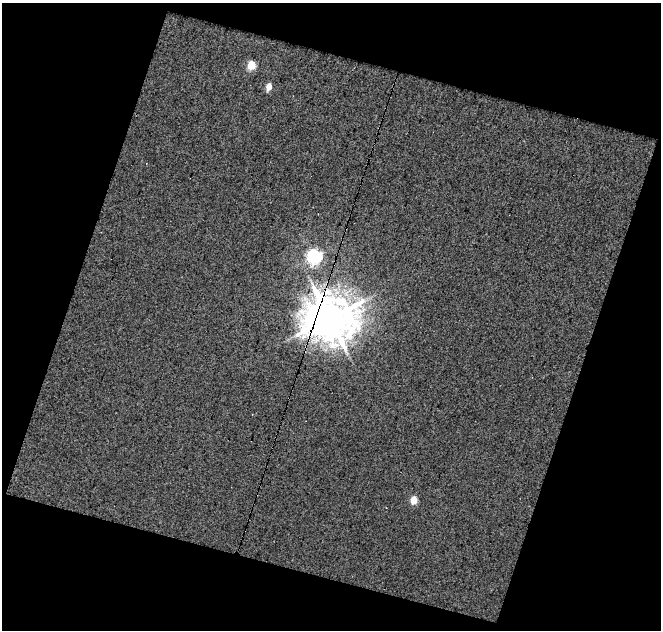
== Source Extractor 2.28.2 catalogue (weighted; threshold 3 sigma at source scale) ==
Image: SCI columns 1-659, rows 25-652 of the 659 x 677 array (HDU 1 of 3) = the unmasked area's bounding box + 8 px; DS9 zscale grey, full resolution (1 PNG px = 1 image px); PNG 663 x 632 px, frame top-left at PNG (2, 3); no overlay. Shown black and unused: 38% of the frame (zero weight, under 5 of 10 exposures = <1% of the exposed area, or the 3 px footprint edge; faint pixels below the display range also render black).
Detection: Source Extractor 2.28.2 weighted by HDU 2 'WHT'. Background 0.00392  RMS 0.0089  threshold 0.0365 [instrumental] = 3 sigma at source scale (4.09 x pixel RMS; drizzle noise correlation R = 1.36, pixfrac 0.8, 0.0396/0.0396 arcsec/px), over >= 5 px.
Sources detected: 5; all 5 listed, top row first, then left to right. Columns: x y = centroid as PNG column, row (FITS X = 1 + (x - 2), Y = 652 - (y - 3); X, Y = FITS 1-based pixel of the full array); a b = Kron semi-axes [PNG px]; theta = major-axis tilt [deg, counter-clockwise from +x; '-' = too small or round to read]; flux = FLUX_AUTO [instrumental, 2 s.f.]
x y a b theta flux
251 65 5 5 - 29
269 87 6 4 72 8.1
314 257 6 6 - 210
329 318 16 14 -2 2700
413 500 5 5 - 17
Overlapping masked pixels (flux is a lower limit): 1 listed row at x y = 329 318